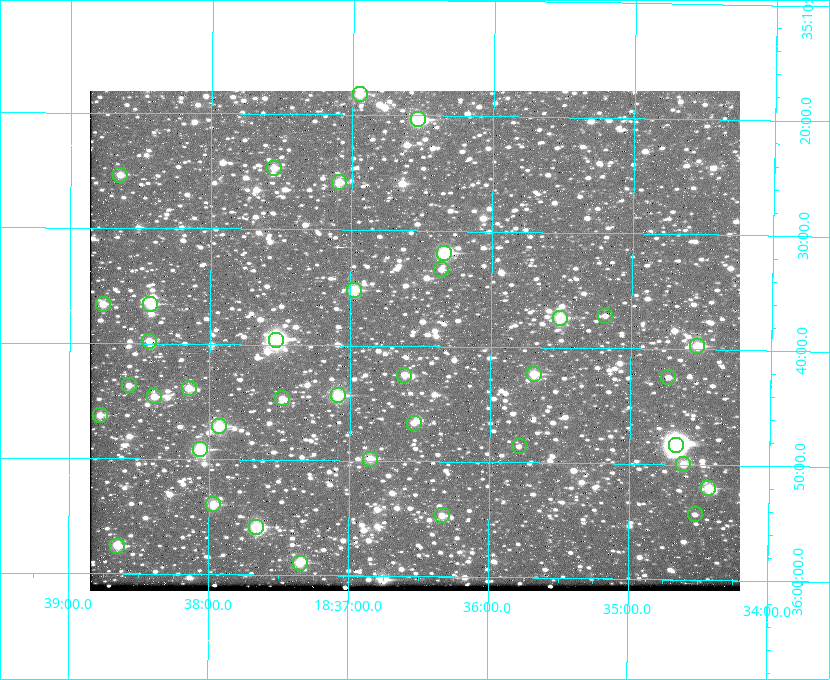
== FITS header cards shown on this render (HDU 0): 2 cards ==
NAXIS1  =                  650 / Width of table row in bytes
NAXIS2  =                  500 / Number of rows in table

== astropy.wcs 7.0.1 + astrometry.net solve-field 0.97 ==
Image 650 x 500 px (HDU 0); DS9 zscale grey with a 90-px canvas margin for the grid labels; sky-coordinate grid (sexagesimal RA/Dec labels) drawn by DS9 from the SOLVED WCS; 38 Tycho-2 reference stars matched to detected sources circled (green)
Header WCS: none
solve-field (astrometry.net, Tycho-2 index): SOLVED blind (the file carries no WCS)
Solved WCS: RA---TAN-SIP/DEC--TAN-SIP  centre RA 18:36:33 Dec +35:40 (279.14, +35.66 deg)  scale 5.21 arcsec/px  FOV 56.4' x 43.4'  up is +179 deg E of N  parity flipped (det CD > 0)
(file carries no celestial WCS; the grid is the blind solution)
Tycho-2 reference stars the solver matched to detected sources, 38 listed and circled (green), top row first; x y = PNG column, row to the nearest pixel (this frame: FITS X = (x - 90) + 1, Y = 500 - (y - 91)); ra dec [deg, ICRS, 3 dp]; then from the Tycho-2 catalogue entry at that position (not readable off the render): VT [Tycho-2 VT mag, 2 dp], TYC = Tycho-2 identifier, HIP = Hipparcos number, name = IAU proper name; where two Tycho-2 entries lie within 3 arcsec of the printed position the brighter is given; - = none
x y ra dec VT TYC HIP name
360 94 279.238 +35.303 11.12 2645-808-1 - -
418 119 279.134 +35.339 9.91 2645-980-1 - -
274 168 279.388 +35.411 11.24 2645-612-1 - -
120 175 279.661 +35.423 11.63 2645-537-1 - -
339 182 279.273 +35.431 11.09 2645-464-1 - -
444 253 279.085 +35.532 9.84 2645-710-1 - -
441 269 279.089 +35.556 12.25 2645-664-1 - -
354 290 279.243 +35.587 11.11 2645-606-1 - -
103 304 279.691 +35.610 11.17 2645-563-1 - -
150 304 279.606 +35.610 10.50 2645-565-1 - -
605 316 278.797 +35.620 11.98 2632-1285-1 - -
560 318 278.877 +35.623 10.37 2632-1282-1 - -
276 340 279.382 +35.660 8.88 2649-136-1 91311 -
149 341 279.608 +35.663 11.57 2649-139-1 - -
697 346 278.632 +35.662 10.68 2636-195-1 - -
534 374 278.922 +35.705 10.37 2636-96-1 - -
404 375 279.153 +35.708 11.59 2649-53-1 - -
668 377 278.683 +35.707 11.93 2636-92-1 - -
129 385 279.644 +35.727 11.73 2649-34-1 - -
189 388 279.537 +35.731 11.00 2649-31-1 - -
338 395 279.271 +35.739 10.27 2649-22-1 - -
154 396 279.598 +35.743 11.39 2649-19-1 - -
282 398 279.370 +35.745 11.39 2649-20-1 - -
100 415 279.695 +35.771 11.56 2649-1228-1 - -
414 423 279.136 +35.778 11.49 2649-1247-1 - -
219 426 279.483 +35.786 9.96 2649-1276-1 - -
676 445 278.667 +35.805 7.78 2636-68-1 91080 -
519 446 278.947 +35.810 12.41 2636-73-1 - -
200 449 279.516 +35.819 10.07 2649-1464-1 - -
370 459 279.212 +35.831 10.99 2649-1529-1 - -
683 464 278.654 +35.833 11.29 2636-133-1 - -
708 488 278.608 +35.867 11.60 2636-246-1 - -
213 504 279.492 +35.899 10.86 2649-1492-1 - -
695 514 278.632 +35.905 12.27 2636-371-1 - -
442 515 279.083 +35.912 11.42 2649-1448-1 - -
256 527 279.414 +35.931 10.32 2649-1381-1 - -
117 546 279.662 +35.960 11.12 2649-1270-1 - -
300 563 279.337 +35.982 10.50 2649-1232-1 - -